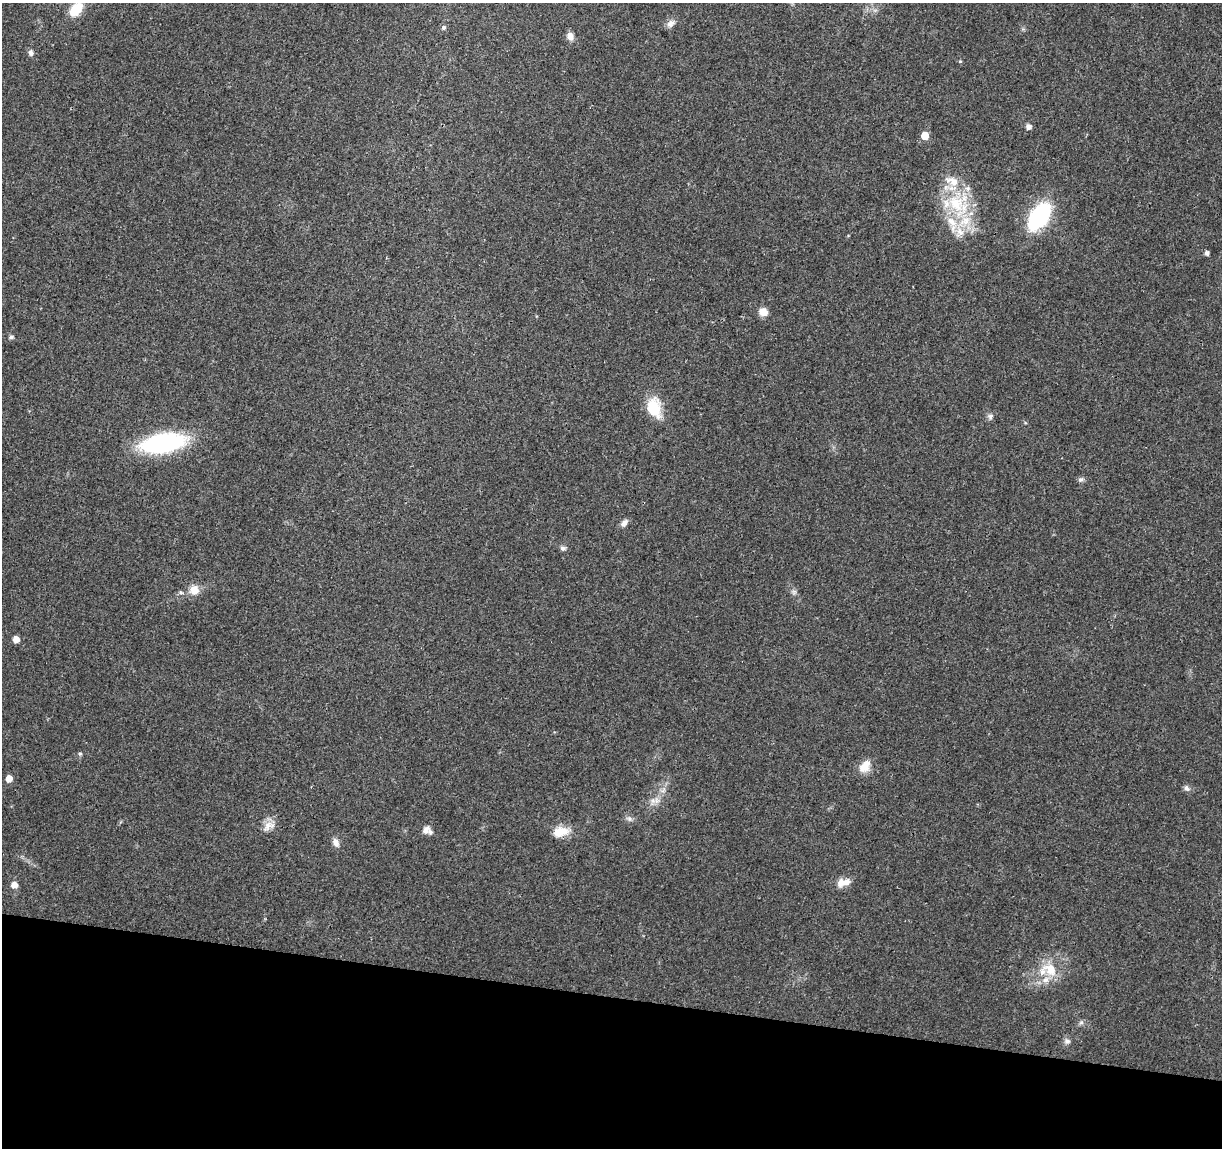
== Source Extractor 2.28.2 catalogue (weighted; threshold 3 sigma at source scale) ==
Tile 15 of 4 x 4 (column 3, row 4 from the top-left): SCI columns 2447-3666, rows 228-1373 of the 4896 x 5099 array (HDU 1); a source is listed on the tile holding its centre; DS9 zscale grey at full resolution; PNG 1224 x 1150 px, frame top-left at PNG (2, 3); no overlay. Shown black and unused: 13% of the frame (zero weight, under 3 of 4 exposures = <1% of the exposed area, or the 3 px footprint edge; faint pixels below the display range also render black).
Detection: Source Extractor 2.28.2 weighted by HDU 2 'WHT'; one run over the whole footprint, this tile lists its part. Background 0.0204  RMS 0.0029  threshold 0.0131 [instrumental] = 3 sigma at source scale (4.5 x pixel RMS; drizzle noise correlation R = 1.50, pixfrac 1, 0.0396/0.0396 arcsec/px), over >= 5 px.
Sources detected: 47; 9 inside a brighter listed object's ellipse — not listed separately; the other 38 listed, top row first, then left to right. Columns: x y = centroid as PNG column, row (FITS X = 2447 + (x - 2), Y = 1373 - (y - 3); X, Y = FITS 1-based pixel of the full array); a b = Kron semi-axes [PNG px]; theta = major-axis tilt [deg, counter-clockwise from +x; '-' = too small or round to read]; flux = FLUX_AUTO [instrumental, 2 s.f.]
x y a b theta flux
76 9 15 10 50 7.5
671 23 13 9 36 1.6
443 27 6 6 - 0.75
570 36 10 8 -74 1.9
31 53 8 6 -71 0.95
960 61 5 4 - 0.33
1029 127 7 6 - 1.2
925 136 5 5 - 5.9
956 203 43 26 -76 21
1039 216 23 12 55 39
1207 253 4 4 - 1.1
763 312 9 8 - 2.9
11 337 5 4 - 0.87
654 408 23 16 -76 9.2
990 416 9 7 76 0.93
163 443 34 15 9 49
1081 479 8 6 23 0.76
624 523 10 7 56 1.3
563 548 7 6 - 0.84
194 590 11 10 - 3.5
181 592 6 5 - 0.6
794 592 7 6 - 0.73
16 639 5 5 - 2.5
80 754 6 5 - 0.46
865 766 18 12 56 3.7
9 779 5 5 - 3.1
1187 788 9 6 -43 0.95
653 800 8 5 45 1.2
629 819 9 6 -28 0.99
267 826 19 8 61 2.5
425 830 11 8 48 1.5
561 832 20 11 10 5
336 843 12 7 -65 1.5
841 882 12 9 69 2.5
14 885 6 5 - 2.4
1050 969 24 16 -38 7
1081 1022 6 6 - 0.68
1067 1041 9 8 - 0.99